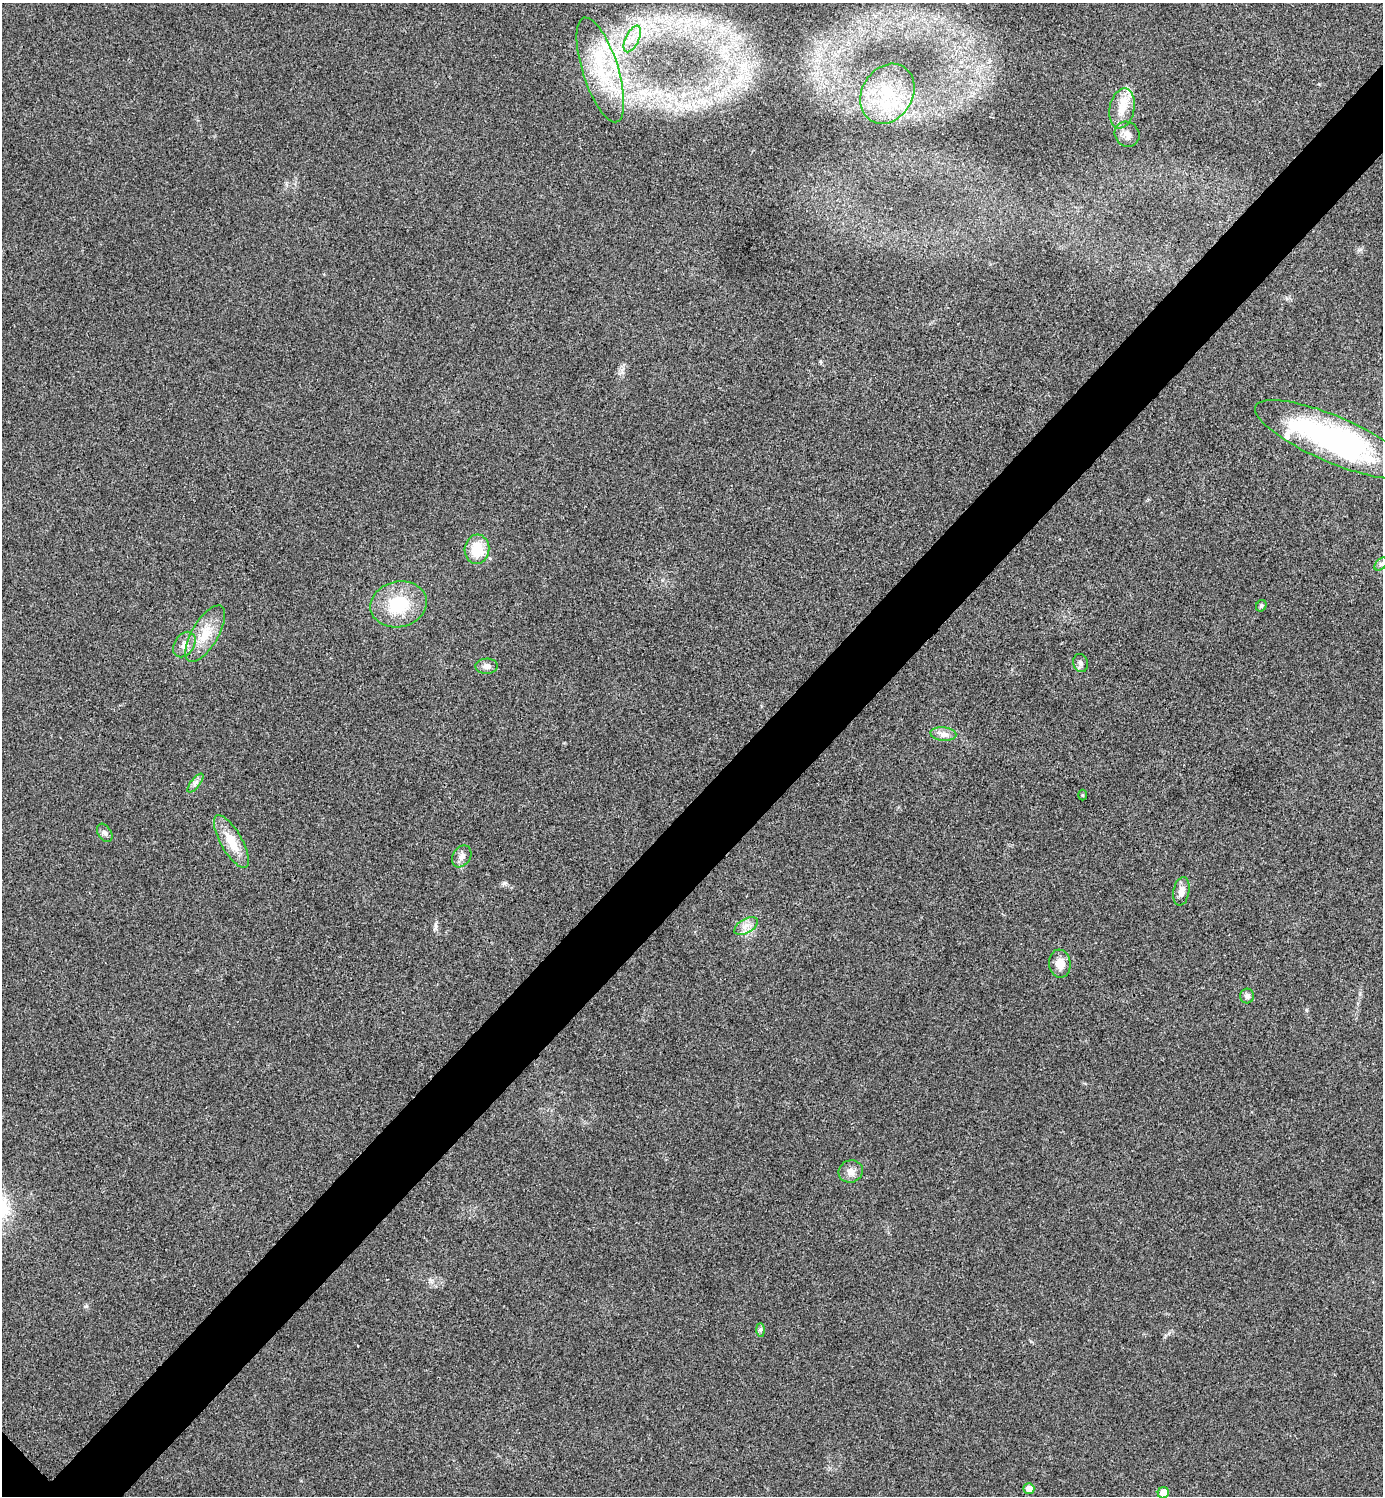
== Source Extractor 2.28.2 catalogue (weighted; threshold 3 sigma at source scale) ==
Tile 10 of 4 x 4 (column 2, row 3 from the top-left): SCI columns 1540-2920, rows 1501-2994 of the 5984 x 5984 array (HDU 1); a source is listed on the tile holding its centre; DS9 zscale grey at full resolution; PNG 1385 x 1498 px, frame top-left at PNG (2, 3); each listed source drawn as its Kron ellipse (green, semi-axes under 4 px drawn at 4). Shown black and unused: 6% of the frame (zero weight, under 3 of 4 exposures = <1% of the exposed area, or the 3 px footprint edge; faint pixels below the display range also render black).
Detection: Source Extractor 2.28.2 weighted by HDU 2 'WHT'; one run over the whole footprint, this tile lists its part. Background 0.0194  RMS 0.0053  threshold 0.024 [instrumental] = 3 sigma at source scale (4.5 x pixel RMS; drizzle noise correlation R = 1.50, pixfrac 1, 0.05/0.05 arcsec/px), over >= 5 px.
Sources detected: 30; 2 inside a brighter listed object's ellipse — not listed separately; the other 28 listed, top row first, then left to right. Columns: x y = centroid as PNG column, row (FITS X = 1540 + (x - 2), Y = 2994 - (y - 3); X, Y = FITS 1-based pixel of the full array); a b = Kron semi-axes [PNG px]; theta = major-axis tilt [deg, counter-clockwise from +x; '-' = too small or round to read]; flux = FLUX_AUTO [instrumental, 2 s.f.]
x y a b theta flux
632 39 14 6 65 5.4
600 70 55 18 -72 36
887 94 31 25 58 30
1122 108 20 12 78 8.9
1127 134 13 12 - 4.1
1334 440 85 23 -23 140
477 549 15 12 84 14
1381 564 8 4 44 1.2
399 604 28 23 13 26
1261 606 6 5 - 0.93
205 634 32 13 59 13
184 644 14 10 56 4.1
1080 663 9 7 -74 1.8
486 666 11 7 1 2.8
943 734 13 7 -5 2.9
195 783 11 4 52 1.8
1083 795 5 3 - 0.64
105 833 10 6 -57 1.7
231 841 30 10 -60 12
462 856 12 8 56 3
1181 891 14 8 80 3.7
746 926 13 7 30 3.5
1060 964 14 10 -83 5.5
1247 996 7 7 - 1.9
851 1171 12 11 - 3.9
760 1330 7 4 -90 1.2
1029 1489 5 5 - 4.8
1163 1493 6 5 - 6.8
Unlisted compact peaks at least as high as the median listed source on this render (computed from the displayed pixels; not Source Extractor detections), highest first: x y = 504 883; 86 1306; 436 926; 1306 1010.